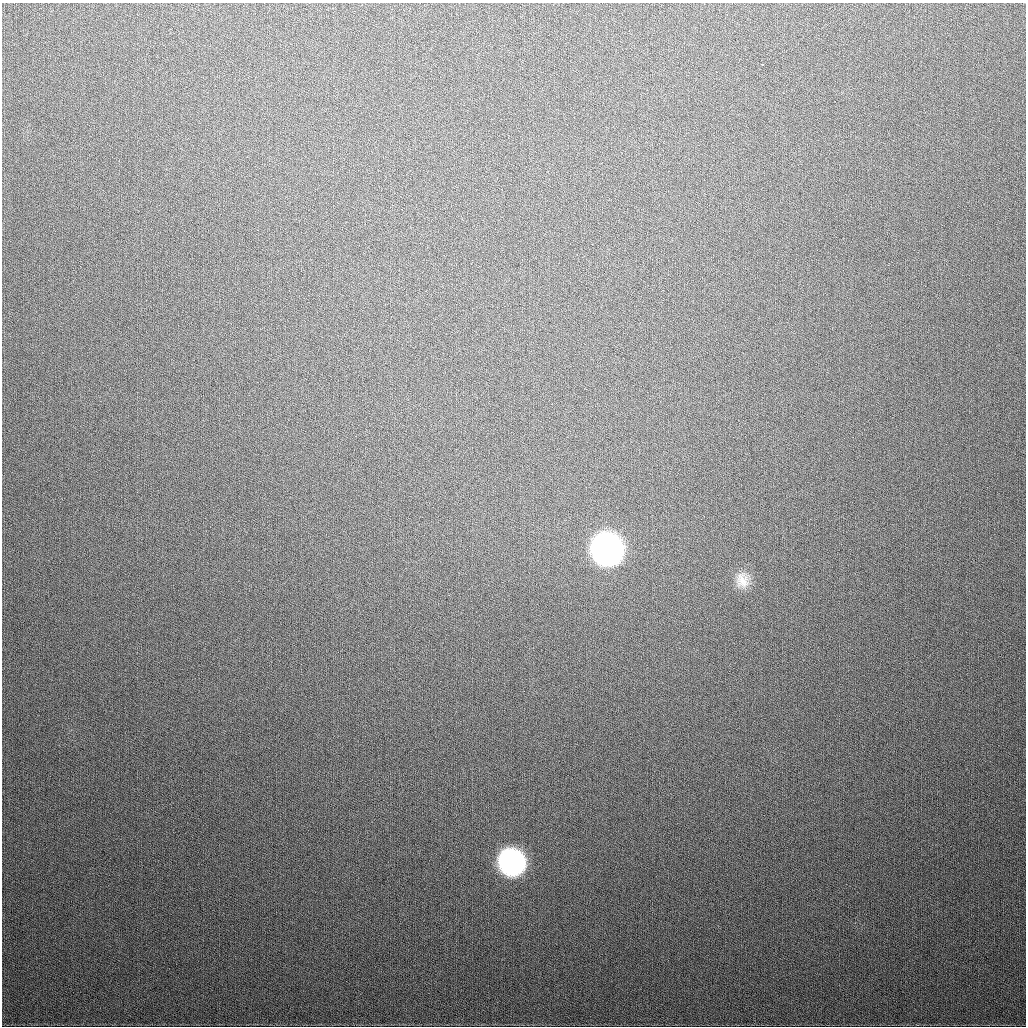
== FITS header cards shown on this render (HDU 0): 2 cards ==
NAXIS1  =                 1024
NAXIS2  =                 1024

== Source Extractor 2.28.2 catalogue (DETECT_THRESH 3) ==
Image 1024 x 1024 px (HDU 0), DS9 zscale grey, 1 PNG px = 1 image px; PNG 1028 x 1028 px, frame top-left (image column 1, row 1024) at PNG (2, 3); no overlay
Background 354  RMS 13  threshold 40.1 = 3 sigma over >= 5 px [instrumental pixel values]
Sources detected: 4; all 4 listed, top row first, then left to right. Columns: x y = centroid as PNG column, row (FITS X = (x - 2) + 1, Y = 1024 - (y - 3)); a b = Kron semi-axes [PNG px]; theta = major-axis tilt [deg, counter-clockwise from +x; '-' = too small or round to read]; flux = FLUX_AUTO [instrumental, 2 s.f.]
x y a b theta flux
762 64 3 2 - 2000
607 549 22 20 -68 400000
742 580 22 17 -79 15000
511 862 20 18 -59 190000